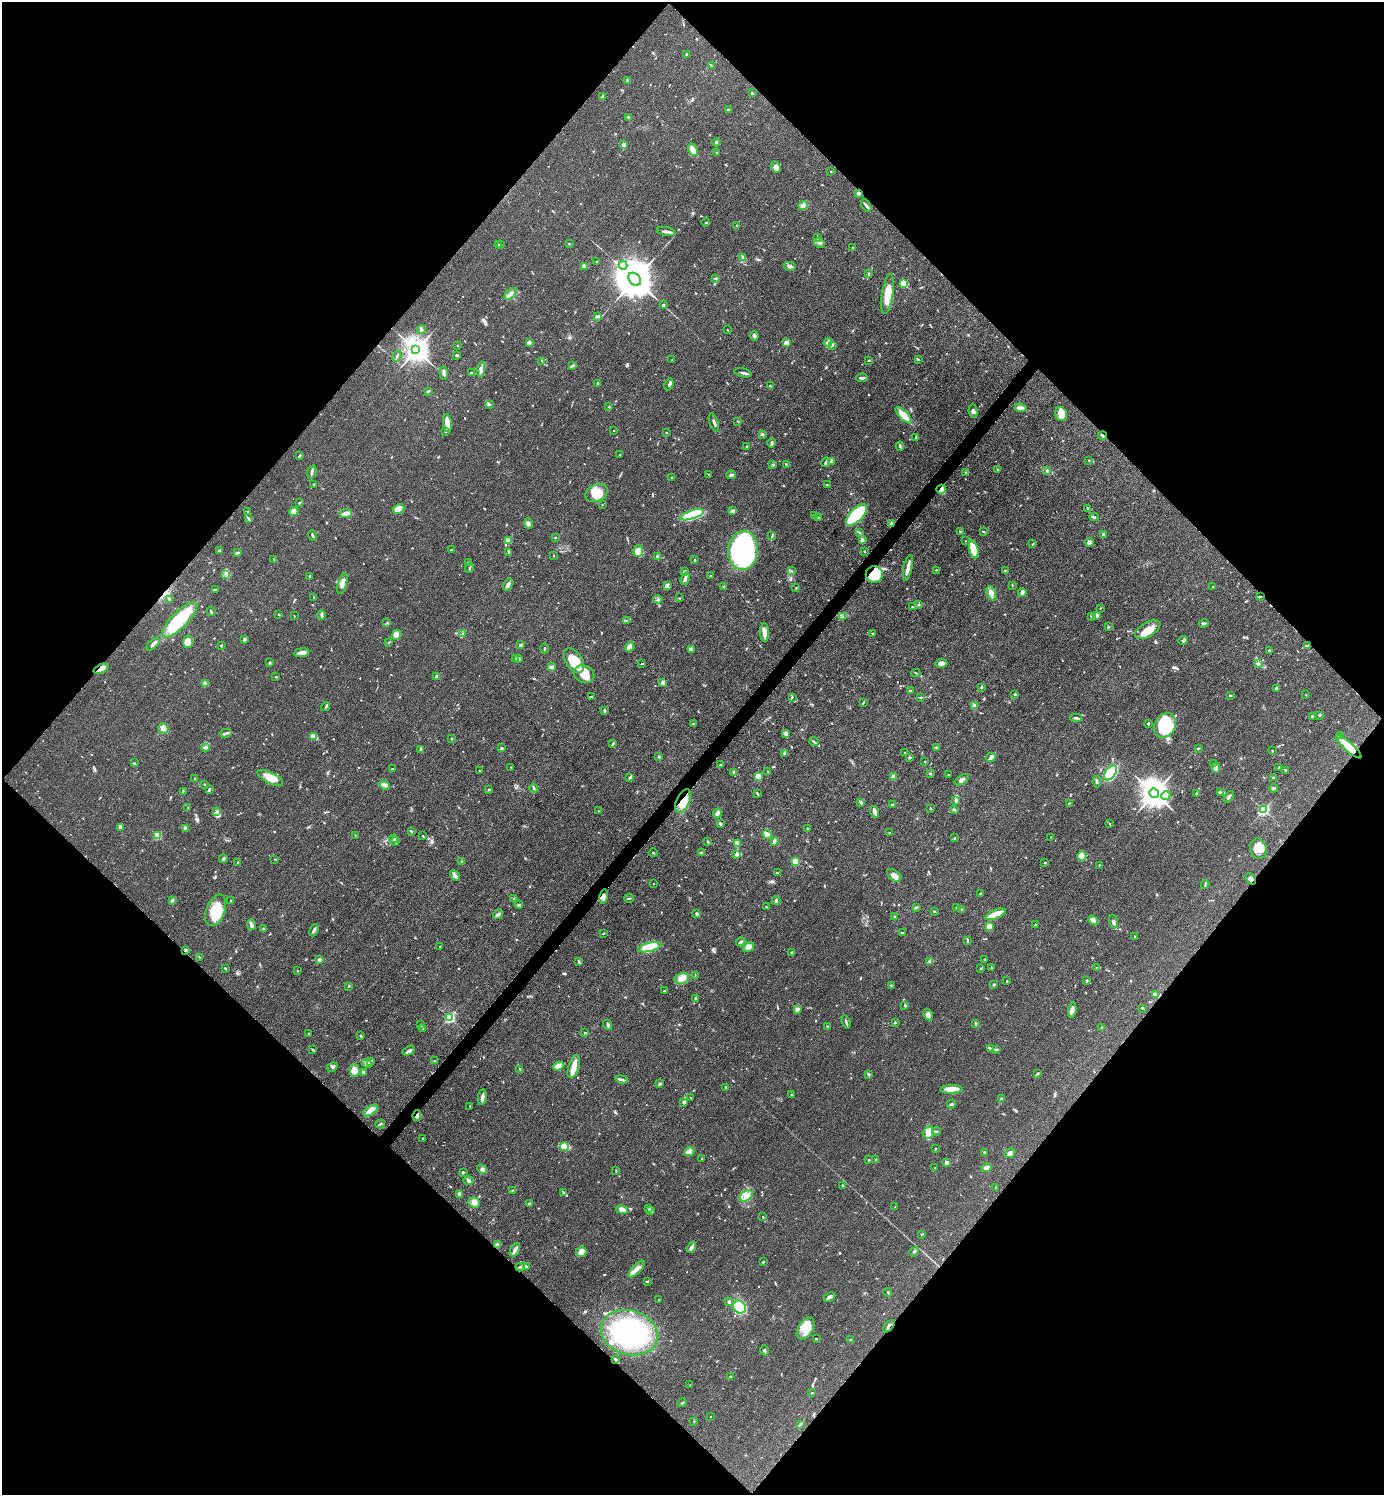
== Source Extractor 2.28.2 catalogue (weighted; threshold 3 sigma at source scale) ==
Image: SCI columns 156-5680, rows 2-5973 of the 5977 x 5976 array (HDU 1 of 3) = the unmasked area's bounding box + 8 px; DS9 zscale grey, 4 x 4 block average (1 PNG px = mean of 4 x 4 image px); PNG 1386 x 1497 px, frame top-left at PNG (2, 2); each listed source drawn as its Kron ellipse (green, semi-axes under 4 px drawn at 4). Shown black and unused: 51% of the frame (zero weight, under 3 of 4 exposures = <1% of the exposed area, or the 3 px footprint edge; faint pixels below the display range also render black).
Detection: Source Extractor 2.28.2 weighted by HDU 2 'WHT'. Background 0.0526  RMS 0.0049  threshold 0.022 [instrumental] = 3 sigma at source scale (4.5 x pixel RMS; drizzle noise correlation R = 1.50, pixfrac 1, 0.05/0.05 arcsec/px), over >= 5 px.
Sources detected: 875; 3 inside a brighter object's white glare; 3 cosmic-ray / hot-pixel residue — neither listed nor drawn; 18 coinciding with a brighter row at this scale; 47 inside a brighter listed object's ellipse — not listed separately; of the other 804, all 500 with FLUX_AUTO >= 1.51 (the completeness limit of this list) listed and drawn (304 fainter detections not listed), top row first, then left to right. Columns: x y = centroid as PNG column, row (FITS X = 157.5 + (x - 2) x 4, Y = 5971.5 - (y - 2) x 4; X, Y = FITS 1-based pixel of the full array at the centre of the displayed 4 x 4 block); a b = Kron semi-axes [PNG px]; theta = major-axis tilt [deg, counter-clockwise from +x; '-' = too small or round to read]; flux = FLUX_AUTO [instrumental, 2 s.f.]
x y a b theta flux
687 54 3 2 - 3.9
711 65 3 2 - 2.3
627 80 3 2 - 4.4
752 93 2 2 - 1.8
602 97 4 2 - 3.7
728 109 4 2 - 2.7
628 118 3 2 - 6.2
716 142 4 2 - 3.5
624 145 2 2 - 54
693 150 6 3 -66 43
717 153 2 2 - 2.3
776 167 6 4 -60 11
831 171 2 2 - 1.6
858 193 3 2 - 5.6
803 205 5 3 - 7.2
866 205 7 2 -60 6.6
706 223 4 2 - 3.6
737 225 3 2 - 2.9
666 231 9 2 -9 11
818 238 2 2 - 1.6
819 243 6 3 -27 7.6
498 244 2 2 - 1.9
569 244 2 2 - 1.5
501 245 2 2 - 3.6
853 248 2 2 - 1.5
742 258 2 2 - 3.7
596 261 2 2 - 1.5
623 265 4 3 - 7.4
584 266 3 2 - 7.2
790 266 5 2 - 12
869 274 3 2 - 2.7
716 278 3 2 - 2.5
635 279 7 5 -47 15000
904 283 2 2 - 180
511 294 7 3 47 10
888 294 20 5 81 53
663 305 3 2 - 3.2
598 316 4 2 - 7.9
421 329 4 3 - 5.5
727 330 2 2 - 1.9
754 336 5 2 - 7.7
529 343 3 3 - 9.2
786 343 2 2 - 53
828 343 4 3 - 7
832 345 4 2 - 3.7
458 346 2 2 - 5.3
416 350 4 4 - 3800
457 355 3 2 - 4.4
397 356 5 2 - 4.3
918 359 3 2 - 3.1
672 360 3 2 - 1.9
869 360 3 2 - 2
542 361 3 2 - 1.7
572 365 2 2 - 1.9
481 370 8 3 86 13
471 372 3 2 - 2.4
444 373 6 3 -83 8.4
743 373 9 2 -14 8.7
862 378 6 2 2 9.4
597 383 3 2 - 2.2
669 384 6 2 69 8.5
770 386 2 2 - 4.2
428 391 3 2 - 2.2
490 404 2 2 - 2.5
609 407 2 2 - 2
1020 408 6 3 -8 14
973 411 6 4 -81 8.7
1061 414 7 5 -72 23
903 415 11 4 -46 51
738 421 2 2 - 1.7
714 422 10 2 -70 10
447 423 9 4 -82 35
614 430 2 2 - 2.7
446 431 2 2 - 1.7
666 433 2 2 - 1.7
762 434 3 3 - 3.8
1103 436 4 2 - 3.4
915 437 3 2 - 2.1
772 443 5 3 - 4.9
746 446 2 2 - 1.8
900 446 4 2 - 3.7
620 455 3 2 - 1.6
299 456 3 2 - 3.8
1089 460 3 2 - 1.5
831 461 4 3 - 5.8
826 462 5 2 - 8.5
786 464 3 2 - 2.6
773 465 2 2 - 3.1
998 470 3 2 - 2.6
1047 471 4 3 - 3.9
312 472 7 2 74 6.8
966 473 3 2 - 1.6
709 474 3 2 - 2.2
731 475 5 2 - 6
671 477 2 2 - 5.7
314 484 3 2 - 2.6
827 485 4 2 - 2.3
941 489 5 4 - 26
596 493 12 8 25 61
299 502 3 2 - 3.7
602 504 2 2 - 1.5
1088 508 3 2 - 2.3
399 509 6 4 28 48
248 511 2 2 - 1.6
733 511 4 4 - 6.8
294 512 4 4 - 19
346 513 6 3 10 21
692 515 12 4 18 190
857 515 13 6 45 190
815 516 2 2 - 1.9
1094 517 4 2 - 4.2
248 518 3 2 - 2.6
818 518 3 2 - 2.2
529 523 5 3 - 7.1
891 524 3 2 - 8
960 532 3 2 - 2.2
983 532 2 2 - 2.7
860 533 3 2 - 2.4
1103 534 3 2 - 5.1
312 535 5 2 - 3.9
772 536 4 2 - 3
555 538 2 2 - 2.3
862 540 2 2 - 12
508 541 3 3 - 5.6
965 541 2 2 - 1.5
1090 543 4 3 - 13
1033 544 3 2 - 1.8
974 549 9 4 -76 53
451 550 2 2 - 2.2
743 550 19 15 85 820
219 551 3 2 - 3.7
638 551 6 5 - 49
864 551 2 2 - 1.9
508 552 3 2 - 4.1
238 553 3 2 - 3.5
554 556 2 2 - 3.6
657 556 2 2 - 12
274 560 2 2 - 1.9
694 560 2 2 - 2.4
468 562 2 2 - 1.6
469 568 5 2 - 2.3
908 568 13 2 78 24
936 570 3 2 - 2.2
685 571 3 3 - 6.3
792 571 2 2 - 1.9
1005 571 2 2 - 3.5
226 574 3 2 - 4.5
874 575 8 8 - 86
309 576 2 2 - 2.8
711 576 2 2 - 2.3
685 579 6 3 70 8.8
342 584 11 4 74 24
508 585 6 3 63 10
1012 585 2 2 - 1.7
667 586 3 2 - 2.6
724 586 2 2 - 2.6
1213 587 2 2 - 2.2
796 588 3 2 - 1.7
215 589 4 2 - 2.9
1022 592 4 2 - 15
991 593 7 4 -67 28
1260 596 3 2 - 2.1
314 598 2 2 - 2.9
680 598 3 2 - 1.8
169 599 3 2 - 5.3
658 599 4 3 - 5.3
919 605 2 2 - 1.5
912 607 2 2 - 2.1
1100 608 2 2 - 1.7
211 611 4 2 - 2.5
279 614 4 2 - 2.4
322 615 4 2 - 6.2
1097 615 4 3 - 5.4
294 616 3 2 - 1.6
1091 616 2 2 - 5.3
843 617 3 2 - 2.6
180 620 23 8 45 130
627 620 2 2 - 1.6
387 623 2 2 - 1.9
1204 623 5 2 - 3.8
1108 627 2 2 - 3.9
1148 630 14 7 31 35
764 632 9 4 -87 16
462 633 3 2 - 1.7
873 634 3 2 - 2.7
397 635 5 4 - 22
244 639 3 2 - 3.1
1183 641 5 2 - 4.1
188 642 6 5 - 32
388 642 2 2 - 1.7
153 644 8 3 44 12
521 645 4 2 - 6.4
1307 645 4 2 - 2.6
221 646 3 2 - 2.3
629 647 5 3 - 18
544 648 5 2 - 2.9
691 650 3 2 - 2.6
1269 651 3 2 - 2.2
302 653 8 3 7 16
516 658 2 2 - 1.7
518 658 3 2 - 5.3
574 660 13 8 -56 74
270 663 3 2 - 2.9
941 663 6 4 1 15
1259 663 4 3 - 3.9
642 664 2 2 - 2.7
552 667 3 3 - 7.3
101 669 8 3 23 22
916 673 4 2 - 2.4
584 674 10 8 -25 45
437 676 3 2 - 9.1
276 677 3 2 - 2
663 682 2 2 - 48
205 683 4 2 - 18
982 687 2 2 - 3.6
1276 688 4 2 - 4.3
910 691 3 2 - 4.4
1015 694 2 2 - 4.2
1230 695 2 2 - 5.9
1306 695 2 2 - 3.2
592 696 4 2 - 2.2
792 697 2 2 - 2.4
920 697 3 2 - 2.4
863 703 3 2 - 2.2
975 705 3 2 - 3.2
326 707 4 2 - 4.7
604 711 3 2 - 3.1
1320 715 2 2 - 5.1
1312 716 3 3 - 3.3
1076 718 5 2 - 4.9
693 723 2 2 - 2.6
1148 724 3 2 - 3.5
1165 726 13 10 59 200
163 728 5 4 - 14
226 733 6 2 13 7.9
786 733 4 3 - 8.8
314 736 4 2 - 35
1340 736 3 2 - 1.7
451 739 2 2 - 2.1
814 742 5 2 - 3.2
613 744 3 2 - 3.8
936 747 2 2 - 2.7
1349 747 17 4 -42 59
206 748 3 2 - 5
501 748 3 2 - 3.5
1198 748 3 2 - 2
420 750 3 2 - 2.8
1272 751 2 2 - 2.7
785 753 3 3 - 6.3
904 753 3 2 - 1.8
659 757 2 2 - 2.7
991 757 5 3 - 13
909 758 2 2 - 2.2
925 762 2 2 - 2
134 763 2 2 - 1.6
1213 764 3 2 - 2.5
721 765 4 2 - 5.7
1279 767 3 2 - 3.2
511 768 3 2 - 1.7
1216 768 5 4 - 14
392 769 2 2 - 5.5
479 770 2 2 - 2.3
1286 770 3 2 - 4
768 771 2 2 - 1.6
734 772 3 3 - 4.7
930 773 4 2 - 2.7
1110 773 8 5 54 250
949 774 2 2 - 1.7
630 777 3 2 - 3.6
758 777 2 2 - 65
893 777 4 3 - 9.4
1273 777 2 2 - 1.6
270 778 14 5 -26 35
195 779 3 2 - 2.8
962 780 8 2 34 8.7
1097 782 6 2 -82 4
204 784 2 2 - 2.6
385 785 5 3 - 9.4
534 788 5 2 - 4.8
1273 788 4 2 - 5.5
489 789 2 2 - 2.8
209 790 4 2 - 4.8
183 791 4 2 - 2.1
1220 792 4 2 - 1.7
757 793 4 2 - 3.5
1154 793 5 4 - 5500
1196 794 2 2 - 11
1166 796 5 3 - 6.4
1229 797 6 2 53 7.2
683 801 12 6 65 48
956 801 3 2 - 5.4
861 802 3 2 - 5.9
1069 803 2 2 - 2.2
892 804 2 2 - 2.1
188 808 2 2 - 1.6
931 808 3 2 - 2.1
954 810 3 2 - 5
1264 810 2 2 - 460
599 811 3 2 - 1.7
217 812 3 2 - 4.8
875 812 6 3 -69 13
717 813 4 3 - 14
720 824 3 2 - 6.1
1110 824 2 2 - 2.2
120 827 4 3 - 7.1
185 828 2 2 - 48
808 829 3 2 - 3.6
411 831 2 2 - 2.8
890 833 3 2 - 2.1
767 835 4 2 - 28
157 836 2 2 - 160
355 836 2 2 - 1.8
423 836 3 2 - 1.7
1051 837 2 2 - 1.8
955 838 2 2 - 2.3
393 839 4 3 - 5.1
395 841 4 2 - 4
774 841 3 3 - 6.2
708 842 4 2 - 3.1
737 843 2 2 - 73
1258 849 10 8 -74 32
654 853 4 2 - 2
701 853 3 2 - 2.7
737 854 4 3 - 7.7
1082 856 4 4 - 51
223 859 4 2 - 5.3
275 859 3 2 - 1.7
461 861 2 2 - 1.8
238 862 2 2 - 2.8
796 862 2 2 - 170
1045 863 2 2 - 2.7
1099 865 2 2 - 1.6
777 873 3 2 - 3.1
455 875 6 2 -44 5.7
894 875 8 5 -35 20
1251 879 6 3 -48 6.3
654 884 2 2 - 2.1
1205 884 4 2 - 2.5
980 893 2 2 - 2.1
603 896 7 4 76 13
629 898 5 2 - 3.4
514 899 2 2 - 1.5
172 900 2 2 - 17
231 900 2 2 - 2
776 901 4 2 - 5.5
519 905 4 2 - 3.8
766 907 2 2 - 1.6
916 907 3 2 - 4.3
956 908 3 2 - 2.3
962 909 3 2 - 4.1
216 910 16 9 68 78
934 911 2 2 - 2.2
498 914 5 3 - 7.5
697 914 3 2 - 3.3
995 914 11 3 22 77
895 917 2 2 - 1.8
1093 920 5 3 - 15
1114 922 7 3 -70 8.1
251 925 5 3 - 7.5
1035 925 2 2 - 3.3
989 926 2 2 - 88
264 929 3 3 - 4.7
314 930 6 2 65 7.7
603 933 3 2 - 1.6
902 933 2 2 - 2.9
1135 936 2 2 - 2.4
967 940 4 2 - 3.8
741 942 5 2 - 5
440 946 2 2 - 3
650 947 12 4 14 130
749 947 6 4 34 12
186 950 2 2 - 2.5
791 952 2 2 - 2.8
199 957 4 2 - 2.2
319 960 2 2 - 30
985 960 2 2 - 2.1
930 961 4 3 - 7.1
579 962 3 2 - 2.6
1097 967 3 2 - 1.8
225 968 3 2 - 2.8
992 968 2 2 - 2.5
980 969 3 2 - 1.6
297 970 2 2 - 1.5
695 975 3 2 - 1.6
682 979 7 5 13 19
1007 981 2 2 - 4.7
1087 981 2 2 - 5.1
891 985 3 2 - 2.6
994 985 3 2 - 2.7
349 986 2 2 - 3.4
664 990 3 2 - 1.6
1155 994 4 3 - 7.6
696 998 2 2 - 5.4
904 1005 4 2 - 3.2
1142 1008 2 2 - 1.8
797 1009 2 2 - 42
1072 1010 7 3 85 9.7
928 1015 6 4 -63 11
449 1017 2 2 - 450
846 1022 6 2 -71 4.9
895 1023 2 2 - 1.6
421 1024 2 2 - 2.2
976 1024 2 2 - 2.1
608 1025 5 2 - 5.4
827 1026 2 2 - 2
423 1028 3 2 - 3.1
1102 1028 4 2 - 4.1
585 1032 3 2 - 2.9
308 1034 2 2 - 1.7
361 1036 3 2 - 3.1
990 1048 3 2 - 2.9
313 1049 3 2 - 2
997 1049 3 2 - 2.3
409 1051 7 3 28 7.6
434 1061 3 2 - 2.6
370 1062 4 2 - 7.9
367 1063 5 3 - 16
558 1066 5 3 - 32
332 1067 6 3 31 5.2
574 1067 12 5 72 24
520 1069 3 2 - 1.5
354 1070 6 5 - 32
363 1072 2 2 - 15
868 1074 2 2 - 6.9
1037 1074 4 2 - 4.2
621 1079 6 2 -11 6.4
660 1084 3 2 - 4.7
725 1087 2 2 - 3.1
951 1089 11 3 1 59
792 1095 3 2 - 2.8
482 1097 8 2 81 12
691 1098 3 2 - 1.6
1001 1099 3 2 - 3.2
684 1102 3 3 - 5
951 1104 4 2 - 4.3
470 1106 2 2 - 1.8
370 1110 8 3 34 35
417 1115 5 4 - 8.9
380 1124 5 2 - 3.6
937 1131 4 2 - 3.7
928 1133 6 5 - 21
423 1138 2 2 - 1.7
564 1147 4 4 - 21
936 1148 2 2 - 1.6
689 1152 5 4 - 14
985 1153 3 3 - 4.9
1010 1153 6 4 33 11
702 1158 2 2 - 1.6
869 1160 2 2 - 2.7
876 1160 3 2 - 3.4
947 1162 2 2 - 32
986 1167 5 3 - 13
935 1168 2 2 - 1.6
482 1169 5 3 - 9.3
616 1171 2 2 - 1.6
463 1172 3 2 - 2.3
469 1181 5 3 - 5.2
843 1185 2 2 - 3.8
996 1187 2 2 - 6.3
512 1190 2 2 - 1.7
563 1192 3 2 - 3.1
460 1195 3 3 - 6.3
746 1196 7 5 34 18
474 1202 6 5 - 16
529 1203 2 2 - 2.2
895 1207 2 2 - 2.1
648 1209 3 2 - 2.2
622 1210 6 4 -12 16
651 1210 2 2 - 2.5
763 1217 2 2 - 2.2
922 1234 3 2 - 1.8
497 1245 3 3 - 7.5
691 1247 6 3 53 9.1
515 1250 7 3 60 14
581 1252 5 5 - 23
914 1252 5 2 - 3.4
763 1262 2 2 - 6.2
520 1267 4 2 - 4.6
527 1267 3 2 - 2.7
637 1269 11 4 45 18
647 1281 2 2 - 6.9
888 1292 4 2 - 2.9
829 1297 6 3 26 11
659 1300 2 2 - 6.2
729 1302 2 2 - 9
740 1307 7 6 - 180
889 1326 7 2 50 6.5
806 1328 12 7 58 38
629 1333 29 22 -16 340
816 1339 3 2 - 1.7
851 1340 3 2 - 1.9
765 1350 5 2 - 4.1
615 1359 3 2 - 3
730 1377 2 2 - 1.6
690 1385 2 2 - 1.5
812 1393 2 2 - 2.1
682 1403 5 2 - 4.1
710 1416 2 2 - 2.1
694 1421 2 2 - 1.9
800 1424 4 2 - 3.4
Overlapping masked pixels (flux is a lower limit): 10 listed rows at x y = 858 193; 1103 436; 941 489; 891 524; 874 575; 101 669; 683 801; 603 896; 417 1115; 889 1326
Diffuse or blended objects may show on this block-average render without a row.